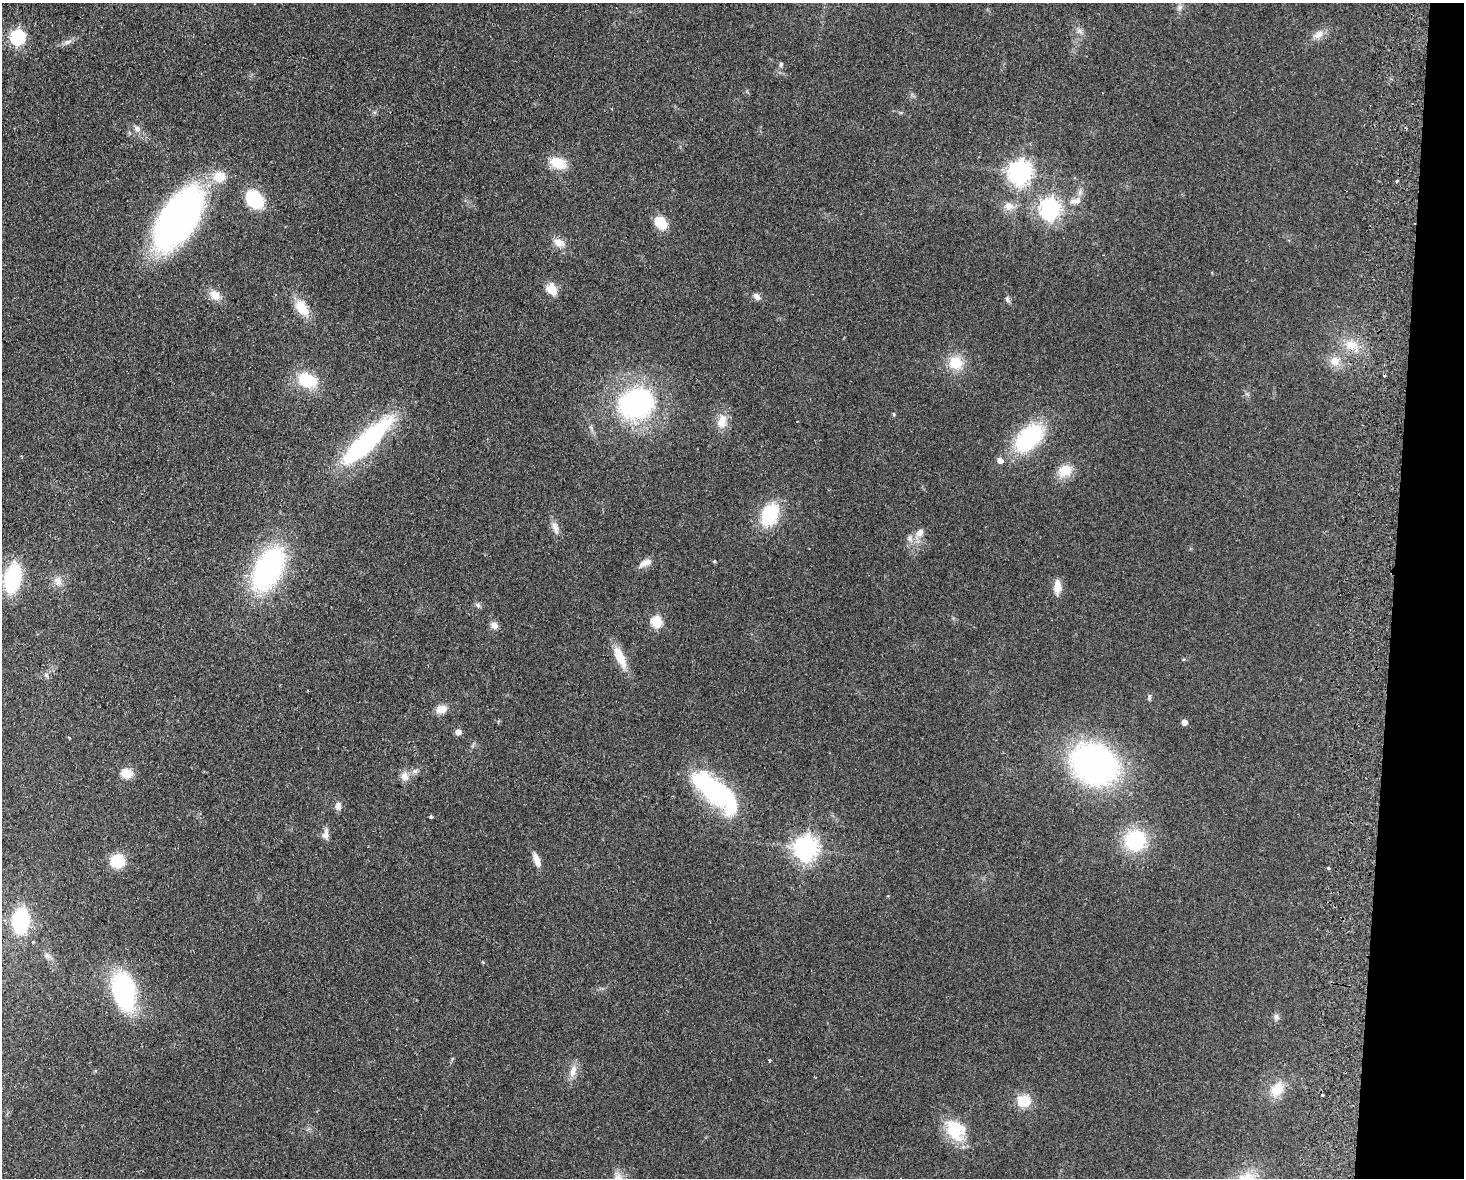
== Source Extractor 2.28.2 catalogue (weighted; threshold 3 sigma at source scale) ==
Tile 6 of 3 x 4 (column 3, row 2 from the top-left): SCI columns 3095-4556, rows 2362-3537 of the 4838 x 4724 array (HDU 1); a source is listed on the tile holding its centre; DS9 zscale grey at full resolution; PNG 1466 x 1180 px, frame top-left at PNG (2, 3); no overlay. Shown black and unused: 5% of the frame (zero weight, under 2 of 3 exposures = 3% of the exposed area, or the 3 px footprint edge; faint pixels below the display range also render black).
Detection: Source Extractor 2.28.2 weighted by HDU 2 'WHT'; one run over the whole footprint, this tile lists its part. Background 0.0998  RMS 0.0086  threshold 0.0385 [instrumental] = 3 sigma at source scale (4.5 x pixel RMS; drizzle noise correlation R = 1.50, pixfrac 1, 0.05/0.05 arcsec/px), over >= 5 px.
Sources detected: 82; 2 inside a brighter object's white glare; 2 cosmic-ray / hot-pixel residue — not listed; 2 inside a brighter listed object's ellipse — not listed separately; the other 76 listed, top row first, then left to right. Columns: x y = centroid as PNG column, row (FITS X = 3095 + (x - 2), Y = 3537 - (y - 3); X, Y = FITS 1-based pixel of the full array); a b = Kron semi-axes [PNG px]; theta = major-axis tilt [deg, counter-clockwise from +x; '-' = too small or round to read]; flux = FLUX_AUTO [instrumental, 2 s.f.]
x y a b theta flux
1180 7 9 6 60 2.7
1079 31 9 7 -12 3.1
1318 35 15 9 30 7.2
18 37 7 6 - 170
68 42 13 6 20 3.9
781 64 7 5 64 1.8
137 129 9 8 - 3.7
558 163 19 12 -20 20
1020 172 8 8 - 650
219 177 13 12 - 16
1397 181 4 3 - 1.3
255 199 14 10 -50 62
1077 201 13 8 53 6.1
1009 206 15 11 0 7.8
1050 208 8 7 - 490
179 218 56 27 56 410
661 223 16 11 -52 18
559 243 14 9 -22 8.5
552 289 10 8 -65 16
215 295 14 11 -42 9.4
757 297 10 7 -42 3.7
1007 299 9 6 -77 2.1
302 308 18 10 -54 21
1351 345 21 13 -25 16
1335 361 15 13 18 10
956 363 20 19 - 20
307 380 22 15 -20 33
636 404 29 23 21 180
894 414 6 4 -88 0.97
722 421 20 13 78 11
1029 438 32 19 45 82
367 442 69 21 46 120
1000 460 5 5 - 6.8
1065 470 20 15 28 14
770 515 25 16 65 44
555 526 13 10 -66 5.5
919 533 15 9 51 7.3
714 561 5 4 - 1
645 563 19 8 22 6.6
268 569 44 24 63 170
13 578 25 13 79 74
58 581 14 10 -64 6.8
1057 587 16 9 87 9.5
478 605 8 6 -23 2.1
657 621 6 5 - 59
494 625 9 8 - 4.9
620 657 27 10 -65 18
46 675 7 5 -44 2
1149 697 9 5 86 1.7
441 709 13 10 13 8.4
1184 722 5 4 - 6.9
458 732 5 5 - 7.2
1094 764 39 31 -31 300
415 771 8 6 1 2.8
127 773 12 10 -11 12
404 776 12 11 - 6.5
717 793 55 22 -38 130
338 806 9 8 - 4.8
431 817 4 4 - 1.3
326 832 17 6 88 3.9
1135 840 25 24 - 51
806 848 8 8 - 730
537 860 16 6 -70 8.3
117 861 11 11 - 30
1329 868 3 3 - 2.1
21 921 18 11 84 89
33 942 3 3 - 1.1
47 955 11 6 -34 2.9
124 991 28 17 -76 140
1276 1017 9 7 -45 2.6
770 1060 3 3 - 2.2
573 1071 18 8 77 7.9
1277 1089 20 14 62 15
1322 1095 3 2 - 2.8
1024 1101 15 13 -16 18
955 1130 29 21 -51 33